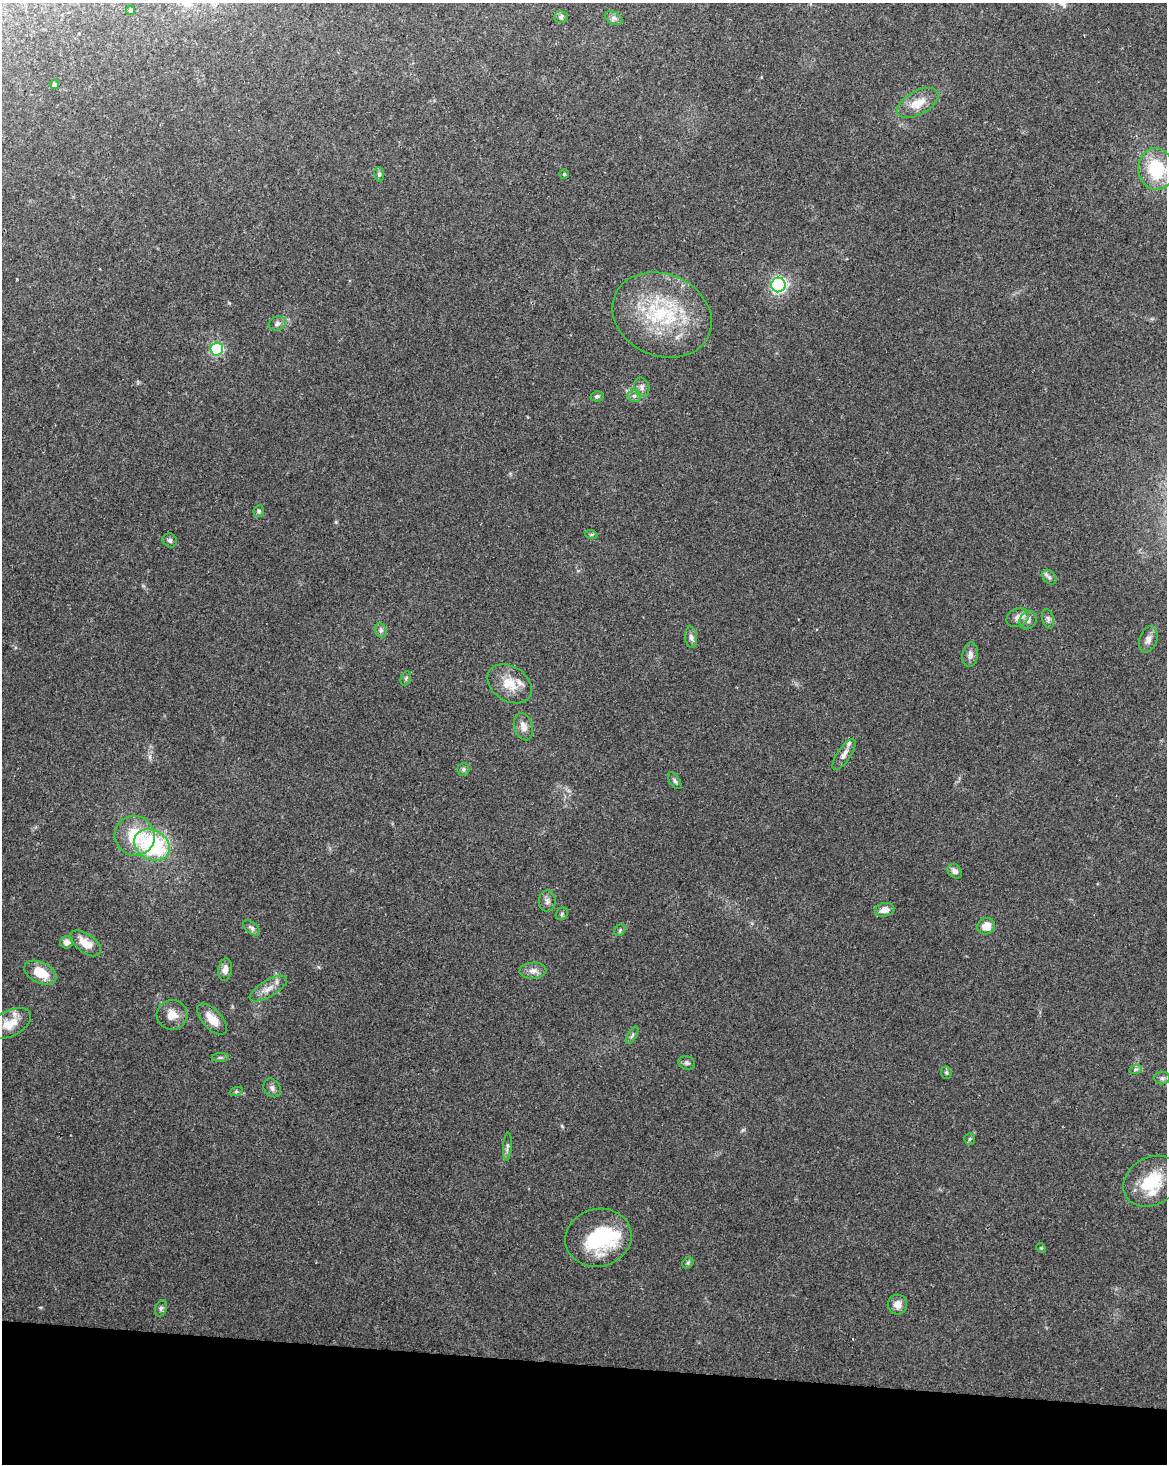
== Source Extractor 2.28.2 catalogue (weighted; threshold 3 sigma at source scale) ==
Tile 11 of 4 x 3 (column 3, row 3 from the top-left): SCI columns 2333-3497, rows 227-1688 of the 4670 x 4895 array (HDU 1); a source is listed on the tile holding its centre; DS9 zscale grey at full resolution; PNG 1169 x 1466 px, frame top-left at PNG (2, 3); each listed source drawn as its Kron ellipse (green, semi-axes under 4 px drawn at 4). Shown black and unused: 7% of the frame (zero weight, under 2 of 3 exposures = <1% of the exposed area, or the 3 px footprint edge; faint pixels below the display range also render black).
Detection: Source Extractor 2.28.2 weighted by HDU 2 'WHT'; one run over the whole footprint, this tile lists its part. Background 0.062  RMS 0.0069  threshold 0.0309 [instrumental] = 3 sigma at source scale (4.5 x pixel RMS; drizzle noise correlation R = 1.50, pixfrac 1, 0.0396/0.0396 arcsec/px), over >= 5 px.
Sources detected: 72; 1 inside a brighter object's white glare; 1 cosmic-ray / hot-pixel residue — neither listed nor drawn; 4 inside a brighter listed object's ellipse — not listed separately; the other 66 listed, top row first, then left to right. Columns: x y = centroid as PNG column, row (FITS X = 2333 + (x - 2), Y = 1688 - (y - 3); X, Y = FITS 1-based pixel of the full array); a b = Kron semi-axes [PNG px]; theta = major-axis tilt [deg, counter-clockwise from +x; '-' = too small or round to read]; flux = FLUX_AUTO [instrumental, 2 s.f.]
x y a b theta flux
130 11 4 4 - 1.1
561 17 7 6 - 1.6
614 18 9 6 -27 2.3
54 84 4 4 - 1.5
918 103 23 11 29 12
1156 169 21 17 -81 37
379 174 7 5 -81 1.4
564 174 4 4 - 0.83
778 285 7 7 - 170
662 315 51 41 -24 73
277 323 9 6 19 2.6
217 349 6 6 - 71
642 387 10 7 -72 3
597 396 6 5 - 1.5
634 396 6 6 - 1.7
259 511 6 5 - 1.5
591 534 6 4 -18 0.89
170 540 7 6 - 1.7
1049 577 8 6 -47 1.9
1018 618 12 9 25 4.9
1048 619 10 5 -75 2
1028 620 9 8 - 3.4
381 630 7 5 -70 2
691 637 11 6 -84 2.8
1148 639 13 8 70 4.1
970 655 12 7 83 3.7
406 678 7 4 66 1.2
510 684 24 17 -33 15
523 727 14 9 -74 5.4
844 754 18 6 56 4.6
463 769 6 6 - 1.6
675 781 9 5 -56 1.6
135 836 20 19 - 27
152 845 19 14 -30 68
955 871 8 6 -47 3.4
547 901 10 8 90 2.9
885 910 10 6 14 6.1
562 914 7 5 48 1.3
986 926 9 8 - 7.9
251 928 10 5 -39 2
620 930 6 5 - 1.3
67 942 6 6 - 4.1
86 943 18 9 -36 11
225 970 11 7 80 4.6
533 970 13 8 4 4.3
40 973 17 10 -25 16
268 989 21 8 31 7
172 1015 15 15 - 9
212 1019 19 9 -47 11
10 1024 23 12 27 12
632 1035 10 4 61 1.5
220 1057 9 4 0 1.2
687 1063 8 6 -17 2.1
1136 1069 6 4 18 1.1
946 1073 6 5 - 1.3
1162 1078 8 6 2 1.8
272 1088 10 8 -54 2.6
236 1092 7 4 19 1.2
970 1139 6 5 - 1.1
507 1147 14 4 86 2
1151 1181 30 23 32 30
598 1238 33 29 13 51
1041 1248 5 4 - 0.79
688 1263 6 5 - 1.1
897 1305 10 10 - 5.6
161 1308 8 5 72 1.5